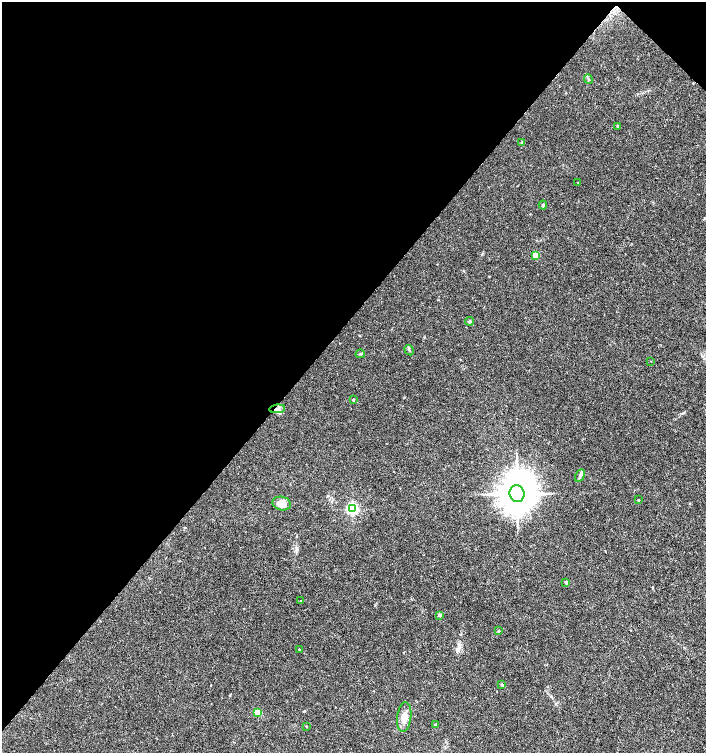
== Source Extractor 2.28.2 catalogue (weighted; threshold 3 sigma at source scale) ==
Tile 2 of 4 x 4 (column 2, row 1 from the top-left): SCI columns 1638-3044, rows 4509-6010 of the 6023 x 6017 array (HDU 1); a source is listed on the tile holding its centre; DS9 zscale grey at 2 x 2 block average (1 PNG px = mean of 2 x 2 image px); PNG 708 x 755 px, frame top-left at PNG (2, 2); each listed source drawn as its Kron ellipse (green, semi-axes under 4 px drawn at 4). Shown black and unused: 43% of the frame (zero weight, under 3 of 4 exposures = <1% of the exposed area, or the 3 px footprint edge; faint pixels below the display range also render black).
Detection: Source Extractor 2.28.2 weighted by HDU 2 'WHT'; one run over the whole footprint, this tile lists its part. Background 0.0327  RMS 0.0032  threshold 0.0145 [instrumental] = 3 sigma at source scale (4.5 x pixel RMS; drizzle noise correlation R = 1.50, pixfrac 1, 0.0396/0.0396 arcsec/px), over >= 5 px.
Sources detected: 28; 1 cosmic-ray / hot-pixel residue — neither listed nor drawn; the other 27 listed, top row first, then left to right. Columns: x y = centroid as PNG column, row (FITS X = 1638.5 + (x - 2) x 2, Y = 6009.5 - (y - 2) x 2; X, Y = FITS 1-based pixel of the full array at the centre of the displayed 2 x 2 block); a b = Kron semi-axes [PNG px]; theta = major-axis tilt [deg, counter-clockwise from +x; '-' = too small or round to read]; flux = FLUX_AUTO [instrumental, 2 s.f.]
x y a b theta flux
588 79 5 2 - 0.8
617 126 2 2 - 0.6
522 142 3 3 - 0.53
578 182 2 2 - 0.43
543 205 4 2 - 1.1
536 255 3 2 - 12
469 321 4 3 - 0.96
409 350 5 2 - 0.74
360 354 5 3 - 1
651 361 2 2 - 0.3
353 400 2 2 - 1.5
277 409 8 3 5 2.4
580 476 7 3 62 1.6
517 494 8 7 - 2200
638 500 2 2 - 0.58
282 503 9 7 -14 8.8
352 509 3 3 - 140
566 582 2 2 - 2.2
300 601 2 2 - 0.36
440 615 3 2 - 2.4
499 631 3 2 - 0.56
299 650 2 2 - 0.94
502 685 2 2 - 1.8
258 713 3 3 - 24
404 717 15 7 84 7
436 725 2 2 - 3.3
306 726 2 2 - 0.72
Overlapping masked pixels (flux is a lower limit): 1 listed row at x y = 277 409
Diffuse or blended objects may show on this block-average render without a row.